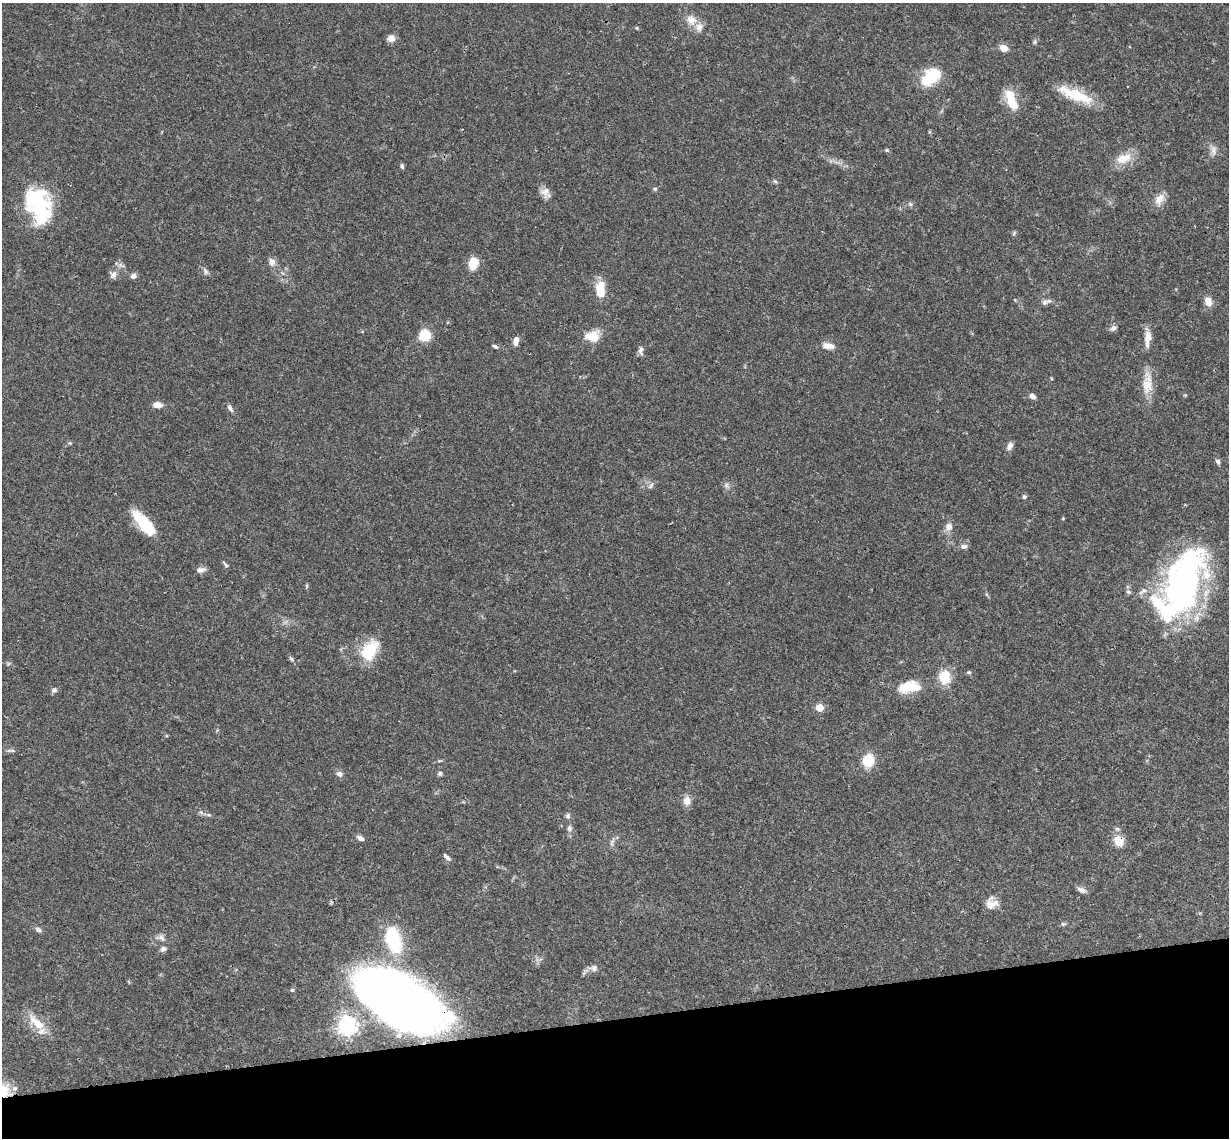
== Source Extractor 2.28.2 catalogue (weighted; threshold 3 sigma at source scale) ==
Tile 14 of 4 x 4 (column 2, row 4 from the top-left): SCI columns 1288-2514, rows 266-1401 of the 5026 x 4964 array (HDU 1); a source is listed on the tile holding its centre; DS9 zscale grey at full resolution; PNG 1231 x 1140 px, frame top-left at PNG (2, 3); no overlay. Shown black and unused: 11% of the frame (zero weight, under 3 of 4 exposures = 6% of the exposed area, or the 3 px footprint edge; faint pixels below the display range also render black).
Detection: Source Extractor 2.28.2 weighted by HDU 2 'WHT'; one run over the whole footprint, this tile lists its part. Background 0.0422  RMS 0.0029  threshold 0.0129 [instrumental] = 3 sigma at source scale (4.5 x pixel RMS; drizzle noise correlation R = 1.50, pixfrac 1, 0.05/0.05 arcsec/px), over >= 5 px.
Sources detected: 96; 2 inside a brighter object's white glare — not listed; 5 inside a brighter listed object's ellipse — not listed separately; the other 89 listed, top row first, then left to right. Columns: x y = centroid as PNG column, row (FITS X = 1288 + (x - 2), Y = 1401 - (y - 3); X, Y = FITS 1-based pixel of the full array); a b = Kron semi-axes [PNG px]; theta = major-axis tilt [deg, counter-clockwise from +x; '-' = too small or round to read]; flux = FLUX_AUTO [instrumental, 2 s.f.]
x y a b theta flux
691 20 16 13 -41 3.4
636 28 4 4 - 0.28
391 38 8 7 - 1.9
1035 42 7 5 83 0.53
1003 48 10 7 -27 2.2
928 79 20 17 10 8.8
1075 95 45 12 -22 9.9
1011 98 24 13 -74 6.5
886 150 5 5 - 0.39
1213 150 16 7 86 1.5
1123 158 22 12 19 4.9
402 166 7 5 -71 0.57
775 181 6 4 -20 0.44
655 189 5 4 - 0.44
545 191 14 10 83 2
1159 199 16 11 58 2.8
38 202 33 25 -57 27
910 204 7 5 -45 0.57
1014 233 7 4 47 0.41
272 262 11 9 -87 1.5
473 263 10 8 79 6.4
205 271 10 6 -62 0.86
113 275 11 9 64 1.4
133 276 7 6 - 1.1
600 290 18 10 -89 5.7
1049 301 9 6 2 0.85
1208 301 10 8 -72 2.5
1113 328 10 6 29 0.97
425 335 12 11 - 6.8
593 336 16 12 -1 5.3
1147 338 21 7 87 3.1
516 341 10 6 80 1.7
495 346 7 4 -27 0.59
828 346 16 7 -7 2.3
641 350 12 6 -88 1
1147 386 26 14 -88 5.3
1032 396 7 5 -48 1.4
157 405 9 6 -5 2.4
230 408 10 5 -64 0.98
70 443 5 5 - 0.34
1010 446 11 7 64 1.3
1218 461 7 6 - 0.69
651 485 11 5 54 0.85
726 485 8 6 70 0.85
1024 497 5 5 - 0.55
144 523 32 12 -49 11
948 527 10 8 73 2
964 546 9 6 8 1.1
225 564 10 4 -51 0.52
201 570 13 7 6 1.3
1182 585 75 33 64 100
306 586 6 4 -90 0.37
1143 591 16 7 29 1.8
1128 592 7 6 - 0.63
286 622 10 3 21 0.62
369 650 25 15 54 11
292 659 7 5 -29 0.55
969 672 6 5 - 0.43
944 677 13 11 -88 7.6
909 687 27 13 9 8.1
54 690 8 6 27 0.82
819 707 5 5 - 8.2
11 750 13 4 0 0.67
868 760 14 12 73 6.2
339 774 9 8 - 0.99
440 774 6 6 - 0.62
687 801 13 9 84 2.1
201 812 7 4 -54 0.58
208 815 8 4 -8 0.59
568 816 8 6 -88 0.76
569 828 9 7 79 1
360 838 8 5 -29 1.2
1119 841 13 11 -56 3.9
612 843 11 6 81 0.94
447 857 11 4 -46 0.83
1082 890 12 6 -24 1.2
991 904 16 11 9 2.9
1063 924 7 5 -3 0.52
38 930 9 6 -26 0.83
161 938 12 8 -25 1.4
393 940 33 17 -76 19
163 949 8 6 30 0.97
594 968 12 9 -1 1.6
129 982 6 3 -71 0.25
292 990 5 5 - 0.44
400 1000 67 34 -32 330
37 1023 30 11 -45 5.5
346 1026 7 7 - 160
4 1091 20 18 11 7.1
Overlapping masked pixels (flux is a lower limit): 3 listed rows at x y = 1119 841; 400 1000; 4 1091
Isophote crosses this tile's border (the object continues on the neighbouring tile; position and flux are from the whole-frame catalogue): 1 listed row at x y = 4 1091